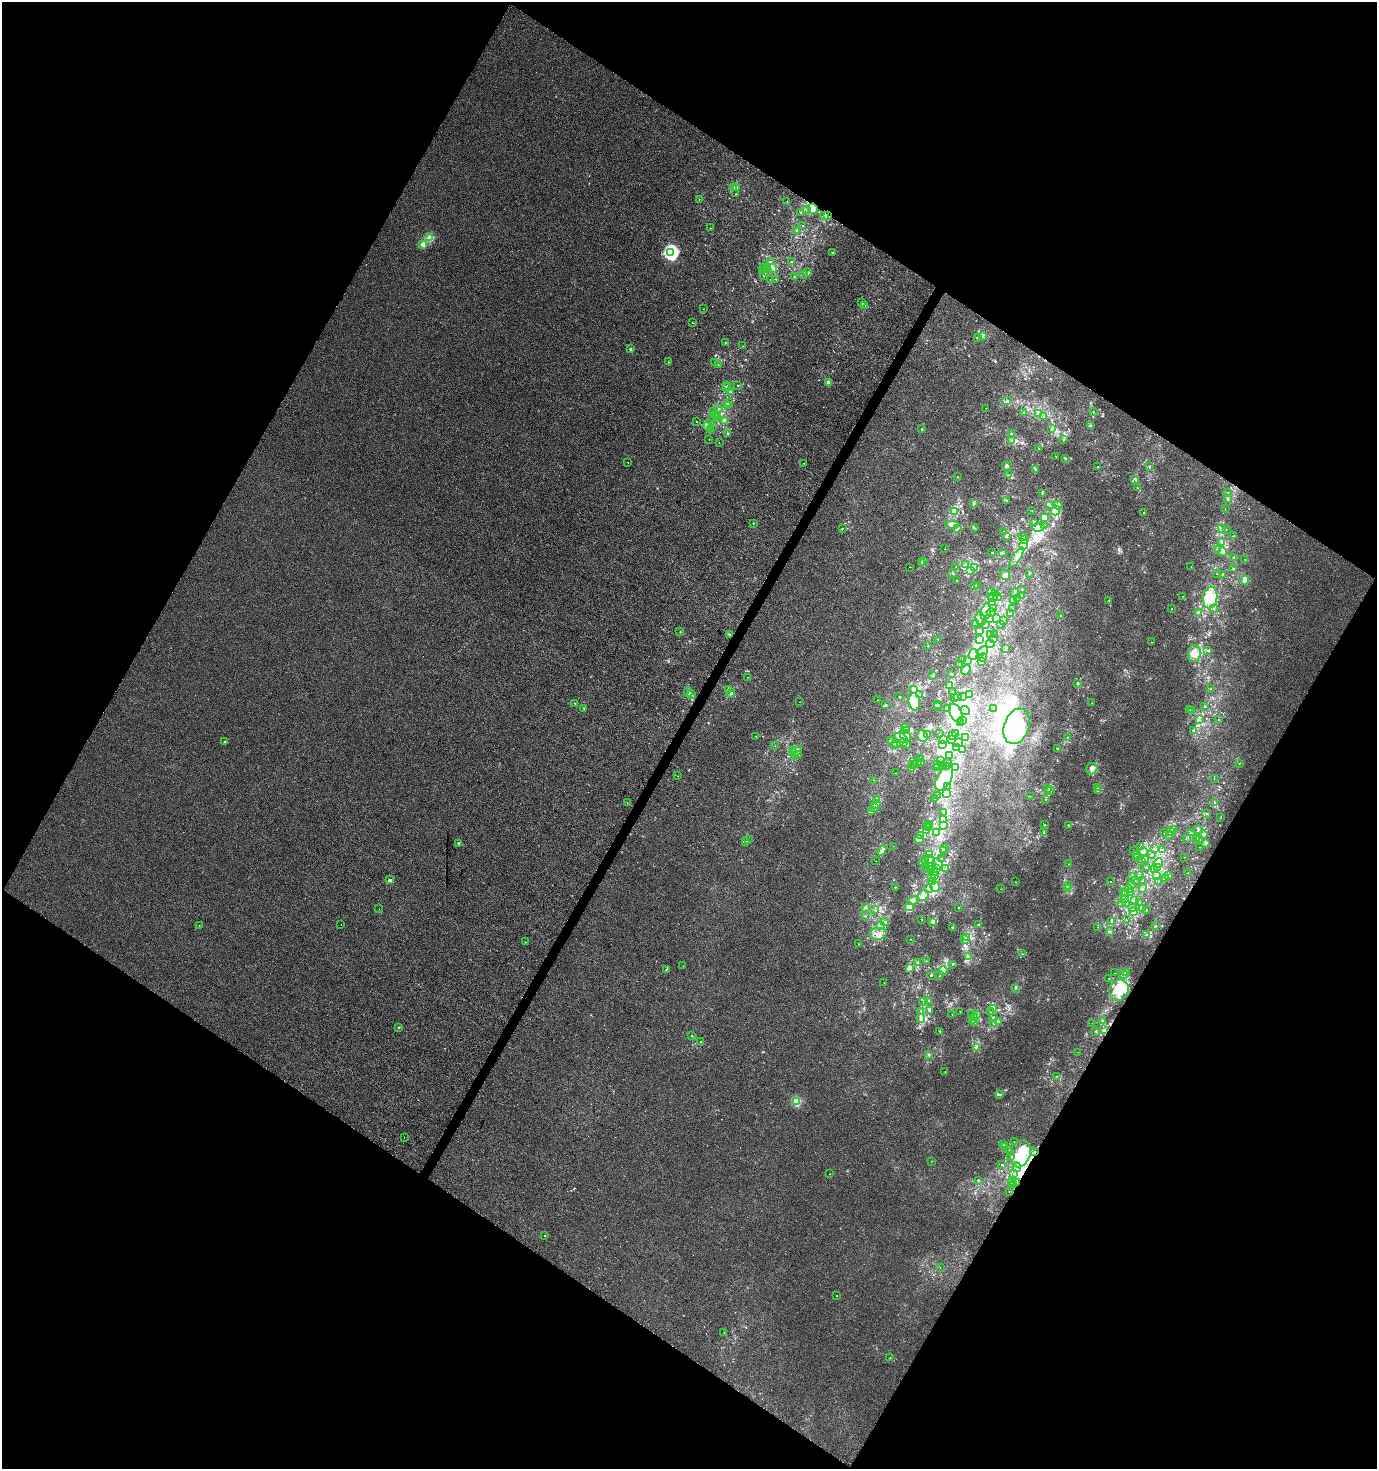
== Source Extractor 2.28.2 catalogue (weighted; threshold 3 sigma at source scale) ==
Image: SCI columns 259-5755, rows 3-5868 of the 5949 x 5877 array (HDU 1 of 3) = the unmasked area's bounding box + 8 px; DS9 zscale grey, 4 x 4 block average (1 PNG px = mean of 4 x 4 image px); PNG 1379 x 1471 px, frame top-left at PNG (2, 2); each listed source drawn as its Kron ellipse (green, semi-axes under 4 px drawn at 4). Shown black and unused: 48% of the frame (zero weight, under 3 of 4 exposures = <1% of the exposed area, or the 3 px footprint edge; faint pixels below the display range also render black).
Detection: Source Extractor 2.28.2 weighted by HDU 2 'WHT'. Background 6.35e-04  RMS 0.0034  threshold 0.0155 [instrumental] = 3 sigma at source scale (4.5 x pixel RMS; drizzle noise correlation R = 1.50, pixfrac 1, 0.0396/0.0396 arcsec/px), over >= 5 px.
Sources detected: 739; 1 too faint to see at this stretch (4 x 4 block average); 38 inside a brighter object's white glare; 9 cosmic-ray / hot-pixel residue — neither listed nor drawn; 36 coinciding with a brighter row at this scale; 106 inside a brighter listed object's ellipse — not listed separately; of the other 549, all 500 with FLUX_AUTO >= 0.397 (the completeness limit of this list) listed and drawn (49 fainter detections not listed), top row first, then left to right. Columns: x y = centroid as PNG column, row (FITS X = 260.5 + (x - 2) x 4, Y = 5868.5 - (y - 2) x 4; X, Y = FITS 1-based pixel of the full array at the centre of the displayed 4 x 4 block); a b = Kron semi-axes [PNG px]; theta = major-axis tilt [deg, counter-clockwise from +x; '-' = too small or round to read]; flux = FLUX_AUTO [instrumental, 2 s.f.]
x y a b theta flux
733 187 4 2 - 2.9
737 187 2 2 - 1.7
736 194 2 2 - 1.2
699 199 2 2 - 0.43
787 202 2 2 - 0.52
813 209 5 5 - 11
806 210 2 2 - 0.54
801 213 2 2 - 1.6
825 216 2 2 - 0.95
827 216 3 2 - 2.9
803 226 2 2 - 0.81
710 228 2 2 - 0.83
796 230 2 2 - 1.4
429 238 2 2 - 52
423 244 2 2 - 29
832 252 2 2 - 0.99
671 253 3 3 - 330
771 262 2 2 - 0.69
792 262 2 2 - 2.6
764 268 2 2 - 0.56
773 268 4 3 - 4
768 269 2 2 - 0.53
763 271 2 2 - 1
808 273 2 2 - 2.5
763 275 2 2 - 0.41
804 275 2 2 - 0.73
794 276 2 2 - 0.94
770 279 2 2 - 0.44
776 279 2 2 - 0.63
862 303 4 2 - 2.4
865 305 2 2 - 1.1
703 309 2 2 - 0.44
692 323 2 2 - 0.6
982 336 2 2 - 0.76
978 338 2 2 - 1.1
725 342 2 2 - 0.84
743 346 2 2 - 0.46
630 349 2 2 - 6.7
668 362 2 2 - 0.41
715 363 2 2 - 0.56
718 364 2 2 - 0.58
828 383 4 2 - 4.6
738 385 2 2 - 1
726 386 2 2 - 0.73
727 388 2 2 - 0.57
731 392 2 2 - 1.8
1007 401 3 2 - 2.3
728 402 3 2 - 1.9
727 405 4 2 - 1.6
719 408 2 2 - 0.85
986 408 2 2 - 0.5
713 411 2 2 - 0.41
1024 412 2 2 - 0.94
1093 412 2 2 - 0.8
1039 413 2 2 - 1.1
715 414 2 2 - 0.59
718 415 2 2 - 0.7
1044 416 2 2 - 0.75
717 418 2 2 - 0.88
725 420 3 3 - 6.8
696 421 2 2 - 1
708 425 5 3 - 4.9
1091 426 2 2 - 0.81
712 427 2 2 - 2.1
921 428 2 2 - 0.87
1051 428 2 2 - 0.51
710 430 2 2 - 1
728 433 3 2 - 1.1
1011 433 2 2 - 1.1
709 439 2 2 - 0.63
1063 440 2 2 - 0.84
1011 441 2 2 - 0.89
719 443 2 2 - 0.56
1039 448 2 2 - 0.49
1056 456 2 2 - 0.9
1065 458 3 2 - 2.1
628 462 2 2 - 0.4
804 463 2 2 - 0.47
1007 466 4 3 - 5.1
1098 466 2 2 - 0.83
1149 467 2 2 - 1.3
1035 469 2 2 - 1.9
1009 475 3 2 - 1.3
958 477 2 2 - 0.63
1135 479 3 2 - 2.2
1137 488 2 2 - 0.51
1227 492 2 2 - 0.97
1042 493 2 2 - 0.95
1228 498 2 2 - 1.5
1007 500 2 2 - 1.3
973 503 3 2 - 1.2
1058 505 4 3 - 6.1
1050 506 3 2 - 1.8
1225 509 2 2 - 0.44
1032 510 2 2 - 0.71
1056 511 5 3 - 25
955 512 2 2 - 2
1144 513 2 2 - 1.2
1044 518 3 2 - 6.2
1033 522 2 2 - 0.97
753 523 2 2 - 0.83
952 525 7 3 -6 6
1045 525 2 2 - 1.2
1038 527 6 3 4 7.2
842 528 2 2 - 1.1
958 528 2 2 - 1.3
974 528 2 2 - 1
1221 529 3 2 - 3.2
1226 529 2 2 - 0.44
1004 531 2 2 - 0.63
1006 536 2 2 - 3.7
1233 536 2 2 - 0.7
1022 537 3 3 - 5.5
1025 539 3 2 - 2.2
1222 543 4 2 - 4.1
1024 545 5 3 - 20
945 549 2 2 - 0.45
1218 549 2 2 - 1.7
992 552 2 2 - 0.66
1223 552 4 4 - 6.6
1002 553 2 2 - 0.65
1234 557 3 2 - 2.6
1016 558 12 2 59 7.9
1245 559 2 2 - 0.48
923 561 2 2 - 1.3
922 563 2 2 - 1.1
966 565 3 2 - 1.4
1191 566 2 2 - 0.47
910 567 2 2 - 0.8
956 567 2 2 - 0.85
974 567 4 2 - 3
1233 568 2 2 - 1.1
970 571 3 2 - 1.7
953 573 2 2 - 2.4
1029 574 2 2 - 0.71
1217 574 2 2 - 0.64
1222 574 2 2 - 1.1
1005 575 5 5 - 6
957 580 2 2 - 0.61
1245 580 4 3 - 16
977 585 2 2 - 1.3
975 586 2 2 - 2.1
1022 590 2 2 - 0.75
991 591 2 2 - 0.78
1014 592 2 2 - 0.65
996 593 3 3 - 3.3
1021 595 3 3 - 3.5
1182 596 2 2 - 0.53
993 597 5 3 - 6.4
997 597 4 3 - 5.3
1210 597 11 7 82 34
1018 598 2 2 - 0.79
1013 600 2 2 - 1.3
1109 600 2 2 - 0.66
993 602 3 2 - 3.2
993 608 3 2 - 2.1
1171 608 2 2 - 0.9
1013 609 2 2 - 0.64
1214 609 2 2 - 0.72
986 612 8 5 77 17
991 612 4 4 - 6.2
1198 612 3 2 - 2
1010 613 2 2 - 0.74
1060 616 2 2 - 0.97
989 618 2 2 - 2
980 619 7 4 -77 8.4
997 619 2 2 - 0.74
1003 621 2 2 - 0.42
975 624 2 2 - 0.56
1000 624 2 2 - 0.64
985 625 2 2 - 0.58
980 631 3 2 - 2.8
680 632 2 2 - 0.5
730 635 2 2 - 3.1
990 635 2 2 - 0.53
994 635 2 2 - 1.4
938 639 2 2 - 0.58
979 639 2 2 - 1.7
994 639 3 2 - 2.8
1152 642 2 2 - 0.51
990 644 4 3 - 5.1
928 646 2 2 - 0.86
1005 649 3 2 - 1.6
1208 650 2 2 - 1.3
983 651 5 3 - 5.7
1194 653 9 6 87 16
973 654 5 4 - 10
982 657 4 2 - 3.9
963 659 2 2 - 0.57
967 660 3 2 - 0.66
981 662 3 2 - 2.2
960 665 2 2 - 0.48
966 670 5 4 - 5
951 673 2 2 - 0.79
933 676 2 2 - 0.56
747 677 2 2 - 0.46
1077 683 3 2 - 2.1
950 686 4 3 - 4.6
728 689 2 2 - 0.91
1210 689 2 2 - 0.49
913 690 2 2 - 1.3
688 692 5 3 - 4.4
953 692 2 2 - 1
731 694 4 2 - 2.7
691 695 2 2 - 2.2
920 695 2 2 - 0.69
969 695 3 2 - 0.76
957 696 3 2 - 2.4
900 697 2 2 - 0.63
963 697 3 2 - 3.3
955 698 2 2 - 0.62
878 700 2 2 - 0.73
800 702 2 2 - 0.43
914 702 9 5 -83 19
575 703 2 2 - 1.6
1092 703 2 2 - 0.43
937 704 2 2 - 0.8
885 705 3 2 - 1.1
1204 706 2 2 - 1.1
938 707 2 2 - 0.67
584 708 2 2 - 1.2
948 708 2 2 - 1.4
993 709 2 2 - 1.1
1190 709 2 2 - 0.52
965 710 5 3 - 7
1191 711 2 2 - 0.57
956 713 10 6 -64 22
1218 719 2 2 - 0.46
1199 720 2 2 - 0.62
963 721 2 2 - 1.2
961 722 3 2 - 2.1
1017 726 18 12 70 100
905 727 2 2 - 1.2
906 730 2 2 - 1.5
1193 730 2 2 - 1.3
955 733 2 2 - 0.69
928 734 2 2 - 0.81
940 734 2 2 - 0.45
905 735 6 5 - 12
953 735 3 2 - 2
756 736 2 2 - 0.47
922 736 6 5 - 13
965 737 2 2 - 0.79
1067 737 2 2 - 1.1
901 738 7 3 -29 10
943 739 2 2 - 2.6
952 740 3 2 - 1.9
890 741 2 2 - 0.41
225 742 2 2 - 2.5
903 743 2 2 - 2.5
959 743 2 2 - 1
897 744 4 2 - 2.9
894 745 2 2 - 1.3
906 745 2 2 - 0.9
942 745 3 2 - 13
775 746 2 2 - 0.42
956 748 3 2 - 1.8
1057 748 2 2 - 0.91
962 749 2 2 - 0.87
792 751 4 2 - 3.1
797 751 6 3 38 14
798 755 4 2 - 2.9
795 756 2 2 - 0.62
950 756 3 2 - 3.2
920 759 4 2 - 2.3
913 761 3 2 - 2.7
940 761 3 2 - 2.8
917 762 2 2 - 1.6
921 762 2 2 - 1.2
948 763 2 2 - 1.1
1239 763 2 2 - 0.53
937 764 2 2 - 1.2
913 765 4 2 - 2
942 765 2 2 - 1.1
946 766 2 2 - 1.1
955 767 3 3 - 6.3
937 768 2 2 - 2.4
911 769 3 2 - 3.2
1092 769 6 5 - 10
896 773 2 2 - 0.61
678 776 2 2 - 0.49
944 778 13 7 61 59
1214 778 2 2 - 0.58
873 780 2 2 - 0.65
947 787 3 2 - 3.2
1097 788 2 2 - 0.89
1048 789 2 2 - 1.2
1097 790 2 2 - 1
1051 791 2 2 - 1.2
946 794 4 3 - 6.3
938 796 2 2 - 0.86
1030 796 2 2 - 0.52
935 798 2 2 - 0.43
1046 799 2 2 - 0.56
876 800 3 2 - 1.8
627 803 2 2 - 0.56
1215 803 4 2 - 2.4
876 805 5 3 - 6.4
874 808 3 2 - 2.9
872 812 2 2 - 0.99
943 812 2 2 - 0.93
1207 814 2 2 - 0.7
1221 818 2 2 - 0.47
944 819 3 2 - 2
930 824 3 2 - 2.1
943 825 2 2 - 1
1044 825 2 2 - 0.7
1068 825 3 2 - 1.5
928 826 2 2 - 2.2
928 828 2 2 - 1.2
926 830 2 2 - 1.6
1173 830 2 2 - 0.64
1198 830 4 2 - 2.6
937 832 3 2 - 5.1
1170 832 2 2 - 0.42
1044 833 2 2 - 1.2
1165 833 2 2 - 0.53
1191 833 2 2 - 0.9
920 835 3 2 - 2.3
1203 835 2 2 - 1.5
1169 836 2 2 - 0.54
1186 838 2 2 - 0.41
1196 838 3 2 - 4.9
748 839 2 2 - 0.58
919 839 5 2 - 4.2
1200 839 2 2 - 1.8
746 842 2 2 - 1.3
458 843 2 2 - 3.8
1205 844 2 2 - 0.99
893 846 2 2 - 0.41
1141 846 3 2 - 1.6
1199 847 2 2 - 0.64
945 848 2 2 - 1.5
1154 848 2 2 - 0.89
882 850 5 4 - 6.8
1163 850 2 2 - 1.1
944 851 2 2 - 1
1133 851 2 2 - 0.59
1143 852 4 3 - 4.1
930 854 3 2 - 3.6
1136 855 2 2 - 0.44
1152 855 2 2 - 0.76
1137 857 3 2 - 0.79
1185 857 2 2 - 0.44
942 859 2 2 - 0.58
1146 859 4 3 - 8
926 860 2 2 - 0.67
930 860 5 3 - 4.7
876 861 2 2 - 0.4
1141 861 2 2 - 0.44
922 862 2 2 - 0.57
1158 863 5 2 - 5.6
938 864 6 3 -49 5.9
1068 864 2 2 - 0.41
929 867 3 2 - 3.2
1147 867 2 2 - 1.1
1157 867 3 2 - 2.4
937 868 4 3 - 5.3
926 869 4 3 - 2.8
945 869 2 2 - 0.69
1154 869 2 2 - 0.54
931 870 2 2 - 1.8
934 872 2 2 - 1
1188 873 2 2 - 0.92
1139 875 2 2 - 0.45
1157 875 2 2 - 0.89
934 876 3 2 - 2
1132 876 2 2 - 0.76
1169 876 2 2 - 1.1
931 878 2 2 - 1.6
1165 878 2 2 - 0.91
390 880 2 2 - 13
1135 880 2 2 - 0.41
932 881 3 2 - 3.6
1111 881 2 2 - 0.73
1142 881 2 2 - 0.85
1158 881 2 2 - 0.55
1015 882 2 2 - 0.49
1131 884 3 2 - 3.1
1069 885 2 2 - 1
895 887 2 2 - 2.1
935 887 5 5 - 9.7
929 888 3 2 - 2.1
1067 888 3 2 - 2.2
1143 888 2 2 - 0.71
1001 889 2 2 - 0.53
1129 889 4 2 - 2
1124 893 2 2 - 0.83
1126 893 3 2 - 1.1
1130 893 2 2 - 0.6
923 896 6 5 - 9
1124 898 2 2 - 1.2
1134 900 2 2 - 2.1
913 901 6 3 29 7
1140 902 2 2 - 0.53
1122 903 2 2 - 0.55
1126 903 4 3 - 4
866 907 2 2 - 1.6
909 907 4 3 - 12
959 907 2 2 - 0.64
1132 908 2 2 - 0.46
1142 908 2 2 - 0.42
379 909 2 2 - 0.42
875 910 2 2 - 0.54
1146 910 2 2 - 1.1
1134 912 2 2 - 2.6
865 916 2 2 - 0.69
921 919 2 2 - 0.75
1126 920 2 2 - 0.5
1111 921 2 2 - 1.1
885 922 4 3 - 3.5
933 923 3 2 - 1.4
341 924 2 2 - 0.66
978 924 2 2 - 1.8
199 926 2 2 - 0.61
880 926 3 2 - 2.1
1156 926 2 2 - 1
952 927 2 2 - 1.3
1098 927 2 2 - 0.83
1110 931 2 2 - 0.66
878 934 8 6 5 12
1147 935 2 2 - 0.78
967 938 4 2 - 2.8
910 939 2 2 - 0.52
964 940 3 2 - 2.3
525 942 2 2 - 0.46
859 944 2 2 - 0.44
1023 954 2 2 - 0.59
968 956 2 2 - 0.82
926 961 2 2 - 0.79
917 962 2 2 - 1.6
953 964 2 2 - 2.1
683 966 2 2 - 0.88
666 969 2 2 - 0.93
910 969 3 2 - 1.9
943 971 5 3 - 3.7
1114 973 2 2 - 0.6
1127 973 3 2 - 6.5
940 974 2 2 - 0.73
1123 974 3 2 - 2.7
931 975 3 2 - 1.6
1109 978 2 2 - 0.44
884 982 2 2 - 0.65
1015 988 2 2 - 0.63
1119 990 11 9 63 45
928 1001 2 2 - 1.5
924 1002 2 2 - 0.66
993 1009 3 2 - 2.5
929 1010 2 2 - 1.3
921 1011 2 2 - 1
960 1011 2 2 - 0.44
990 1012 3 2 - 1.4
952 1014 2 2 - 0.43
971 1014 2 2 - 0.86
977 1015 2 2 - 1.2
975 1017 3 2 - 2.5
921 1018 4 3 - 4.2
993 1018 2 2 - 0.87
1103 1020 3 2 - 2
973 1021 3 2 - 2.3
999 1021 2 2 - 0.71
975 1023 3 2 - 2.6
1092 1023 2 2 - 0.58
994 1024 3 2 - 3.9
399 1027 2 2 - 2.8
1104 1030 2 2 - 1.4
940 1031 2 2 - 1.2
1096 1031 3 2 - 0.88
692 1036 2 2 - 0.59
701 1042 2 2 - 1.9
976 1047 4 2 - 3.2
1078 1052 2 2 - 0.45
929 1055 3 2 - 1.5
945 1072 2 2 - 0.42
1056 1076 2 2 - 0.41
999 1094 2 2 - 2.5
797 1102 2 2 - 73
404 1137 2 2 - 2.3
1014 1142 2 2 - 0.62
1003 1145 2 2 - 1.1
1005 1147 2 2 - 1.1
1009 1150 2 2 - 0.84
1035 1151 4 2 - 1.2
1020 1154 14 9 74 51
1010 1156 2 2 - 1.2
932 1161 2 2 - 0.47
1002 1165 2 2 - 1.3
1017 1167 4 3 - 6.4
1014 1173 2 2 - 0.45
829 1174 2 2 - 0.69
978 1180 2 2 - 1.6
1017 1182 2 2 - 1.9
1012 1183 2 2 - 0.55
1013 1185 2 2 - 2
1009 1191 2 2 - 0.85
545 1235 2 2 - 1.2
940 1267 2 2 - 0.44
837 1296 2 2 - 0.71
724 1332 2 2 - 0.5
890 1358 2 2 - 0.55
Overlapping masked pixels (flux is a lower limit): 5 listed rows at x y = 813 209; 827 216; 1119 990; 1035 1151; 1017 1182
Diffuse or blended objects may show on this block-average render without a row.